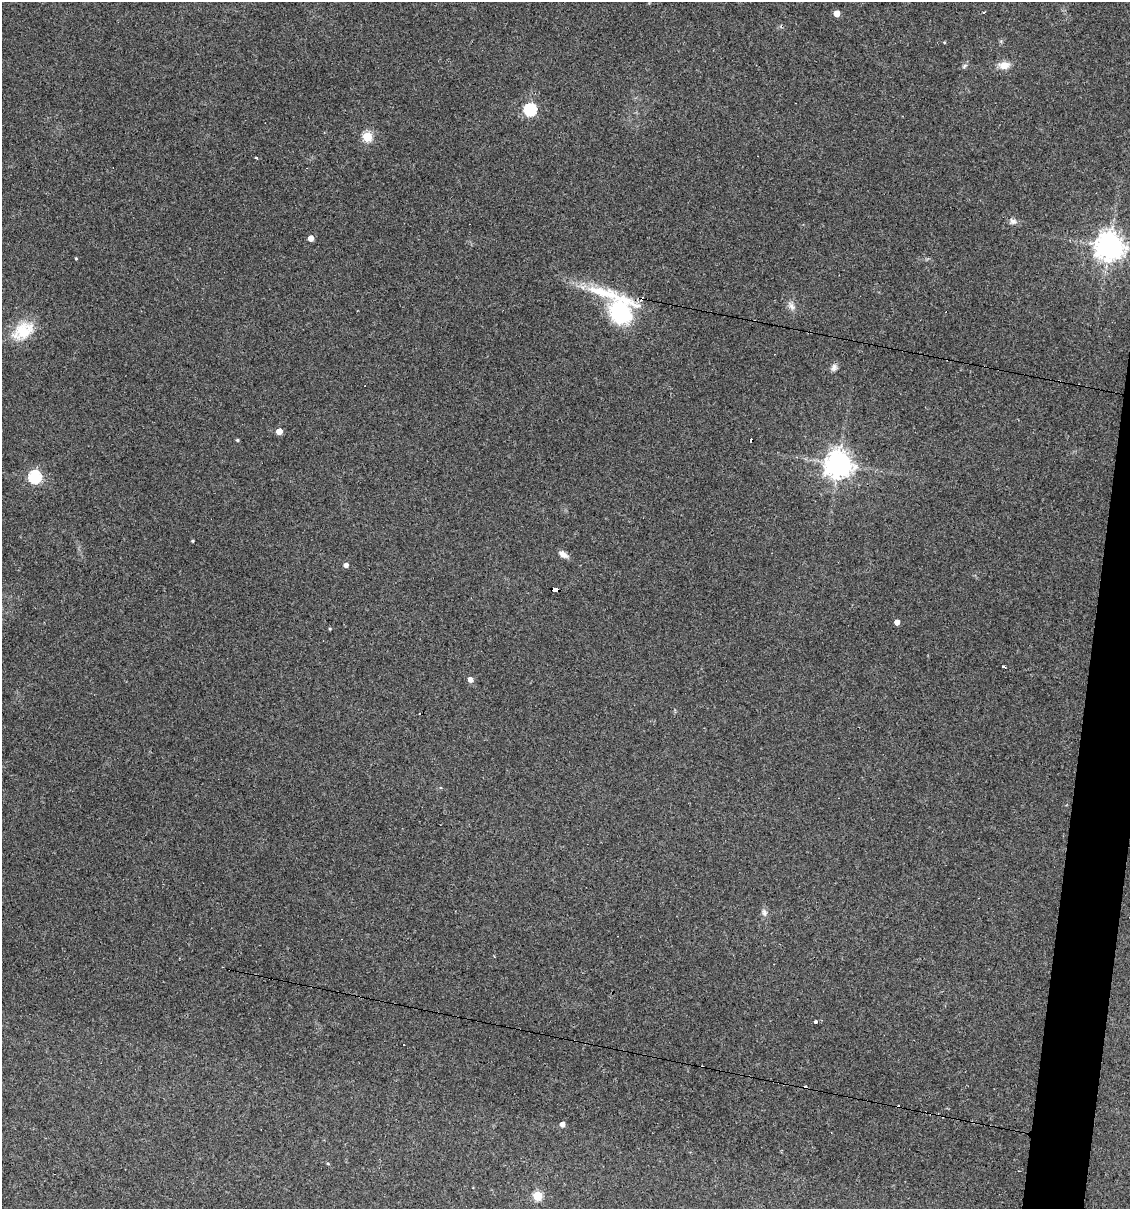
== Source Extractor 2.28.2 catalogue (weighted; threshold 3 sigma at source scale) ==
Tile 6 of 4 x 4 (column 2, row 2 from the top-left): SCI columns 1359-2486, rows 2417-3623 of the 4853 x 4831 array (HDU 1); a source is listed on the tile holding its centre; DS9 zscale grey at full resolution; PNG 1132 x 1211 px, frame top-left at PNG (2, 2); no overlay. Shown black and unused: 3% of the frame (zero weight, under 3 of 4 exposures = <1% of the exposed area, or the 3 px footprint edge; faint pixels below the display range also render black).
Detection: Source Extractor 2.28.2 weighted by HDU 2 'WHT'; one run over the whole footprint, this tile lists its part. Background 0.149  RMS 0.0066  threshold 0.0296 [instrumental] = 3 sigma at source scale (4.5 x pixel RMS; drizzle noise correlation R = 1.50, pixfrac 1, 0.05/0.05 arcsec/px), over >= 5 px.
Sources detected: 39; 6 cosmic-ray / hot-pixel residue — not listed; the other 33 listed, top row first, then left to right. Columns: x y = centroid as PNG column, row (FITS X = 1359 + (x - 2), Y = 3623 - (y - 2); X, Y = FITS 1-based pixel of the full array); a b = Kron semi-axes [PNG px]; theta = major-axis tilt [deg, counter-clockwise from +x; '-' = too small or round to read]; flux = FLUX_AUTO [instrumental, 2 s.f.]
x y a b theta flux
837 13 5 4 - 8.3
944 42 4 3 - 0.53
1004 65 12 8 5 6.7
964 66 8 4 36 1.3
530 110 6 6 - 90
367 136 5 5 - 46
256 158 3 3 - 2.3
1013 222 10 6 0 2.4
311 238 4 4 - 6.1
1109 246 9 9 - 730
76 258 3 3 - 0.57
603 292 63 13 -15 30
791 306 12 7 -64 3.2
620 313 28 24 63 58
23 331 31 19 35 21
834 368 10 7 66 2.4
279 431 5 4 - 8.6
237 440 4 3 - 0.85
838 464 9 8 - 700
35 477 6 6 - 98
193 541 3 2 - 0.66
563 554 12 6 -31 3.8
346 565 4 4 - 2.8
555 589 6 4 -19 41
897 622 4 4 - 4.9
330 629 4 4 - 0.61
1004 667 4 2 - 1.7
470 680 6 5 - 3.1
764 913 10 7 -84 2.5
815 1021 3 3 - 9.5
562 1124 4 4 - 3.9
328 1164 5 3 - 0.6
537 1196 5 5 - 36
Overlapping masked pixels (flux is a lower limit): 2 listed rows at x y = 620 313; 555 589